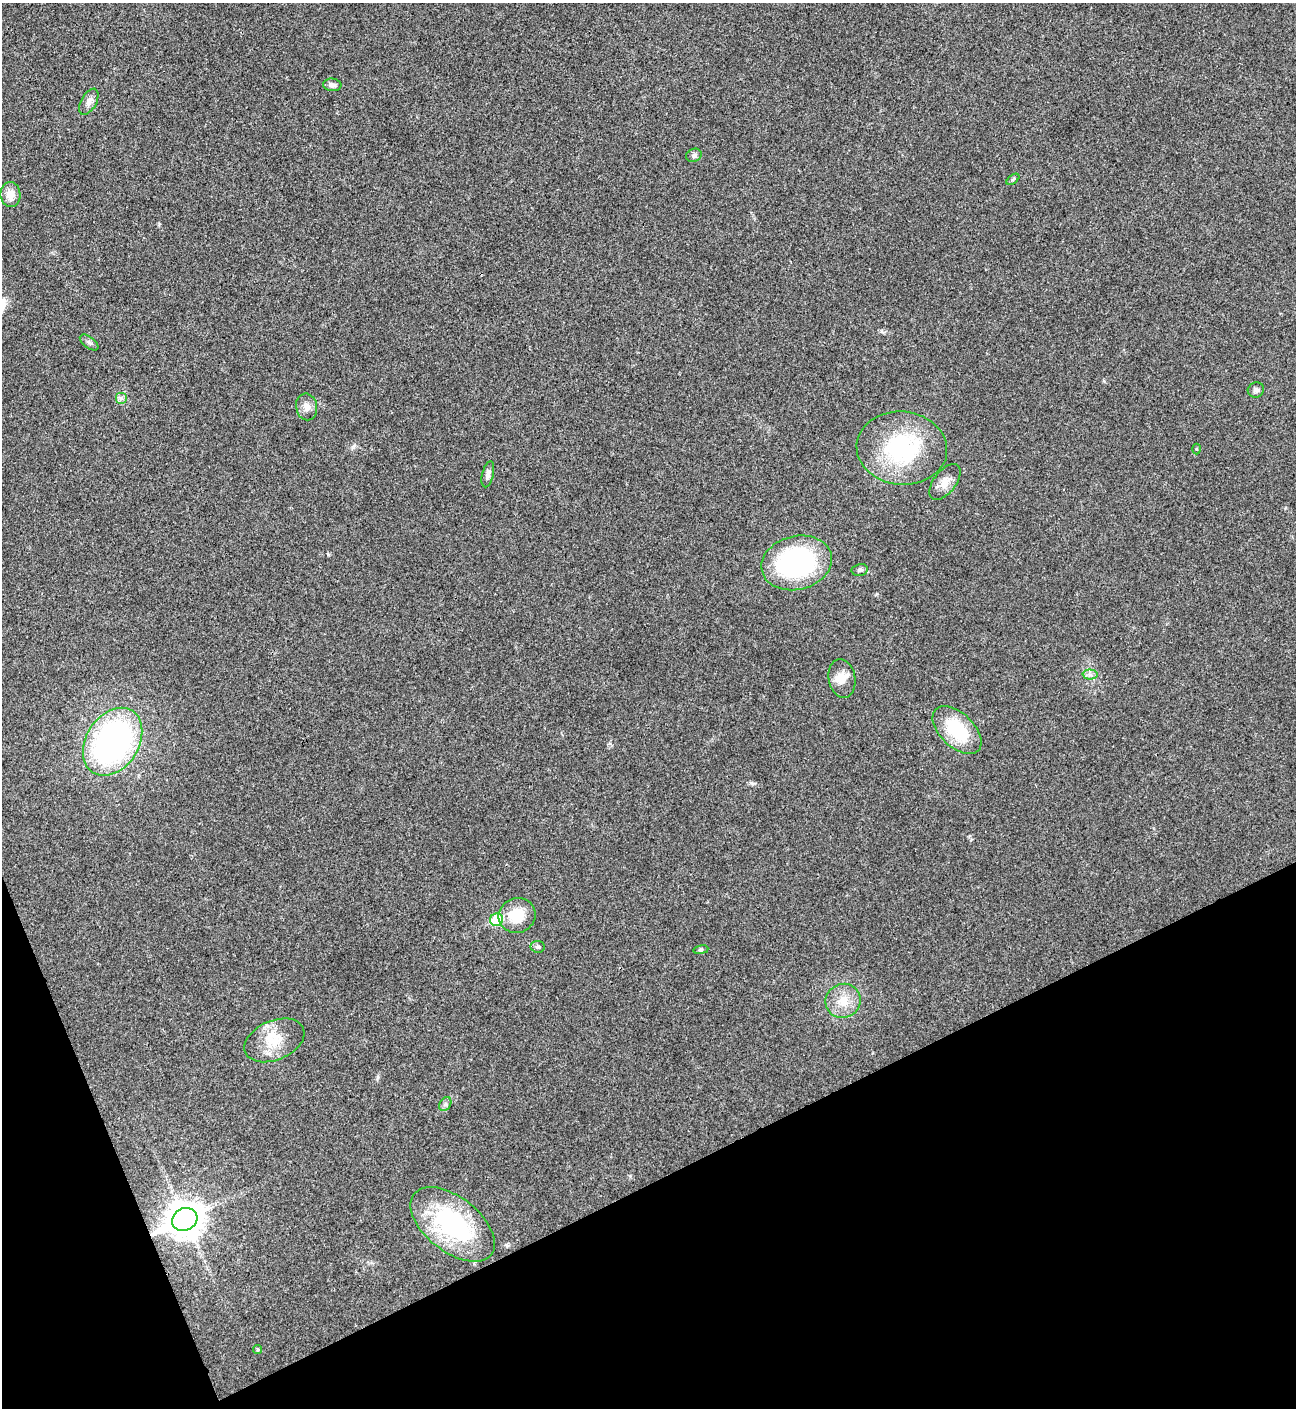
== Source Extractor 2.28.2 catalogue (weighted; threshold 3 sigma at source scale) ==
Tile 14 of 4 x 4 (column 2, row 4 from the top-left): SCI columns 1582-2875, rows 2-1407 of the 5618 x 5629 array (HDU 1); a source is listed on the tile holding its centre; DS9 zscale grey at full resolution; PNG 1298 x 1410 px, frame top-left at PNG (2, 3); each listed source drawn as its Kron ellipse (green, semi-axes under 4 px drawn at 4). Shown black and unused: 20% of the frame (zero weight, under 3 of 4 exposures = <1% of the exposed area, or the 3 px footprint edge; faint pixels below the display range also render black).
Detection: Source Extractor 2.28.2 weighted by HDU 2 'WHT'; one run over the whole footprint, this tile lists its part. Background 0.021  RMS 0.0041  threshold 0.0186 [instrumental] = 3 sigma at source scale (4.5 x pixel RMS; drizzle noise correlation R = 1.50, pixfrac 1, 0.05/0.05 arcsec/px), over >= 5 px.
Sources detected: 29; all 29 listed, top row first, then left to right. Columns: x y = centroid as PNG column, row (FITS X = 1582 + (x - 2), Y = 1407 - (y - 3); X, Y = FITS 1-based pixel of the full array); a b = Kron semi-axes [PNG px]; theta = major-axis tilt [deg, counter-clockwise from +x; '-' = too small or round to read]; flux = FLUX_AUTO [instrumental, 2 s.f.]
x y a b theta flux
332 85 9 6 -4 1.4
89 102 14 7 61 2.1
694 155 8 6 27 1.1
1013 179 7 4 38 0.61
10 194 12 10 -89 4.4
89 342 11 5 -37 1.2
1256 390 8 7 - 1.3
121 398 6 6 - 1.1
307 407 13 10 -79 2.9
902 448 45 36 -5 45
1196 449 5 3 - 0.44
488 474 13 5 76 1.6
945 482 21 11 52 4.4
797 563 36 27 14 65
860 570 8 5 11 1
1090 675 7 5 -1 1.2
842 678 19 13 -80 5.2
957 730 29 17 -44 22
113 742 37 26 57 110
517 915 18 17 - 11
496 920 6 6 - 21
538 947 7 6 - 1
701 950 7 4 9 0.62
843 1001 18 17 - 7.9
274 1040 31 19 23 12
445 1104 7 5 59 1
185 1219 13 11 26 870
453 1224 49 27 -38 56
258 1350 4 4 - 0.66
Overlapping masked pixels (flux is a lower limit): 1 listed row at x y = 185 1219
Unlisted compact peaks at least as high as the median listed source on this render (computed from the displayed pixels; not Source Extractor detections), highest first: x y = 354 446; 752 783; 159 224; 328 554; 378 1077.